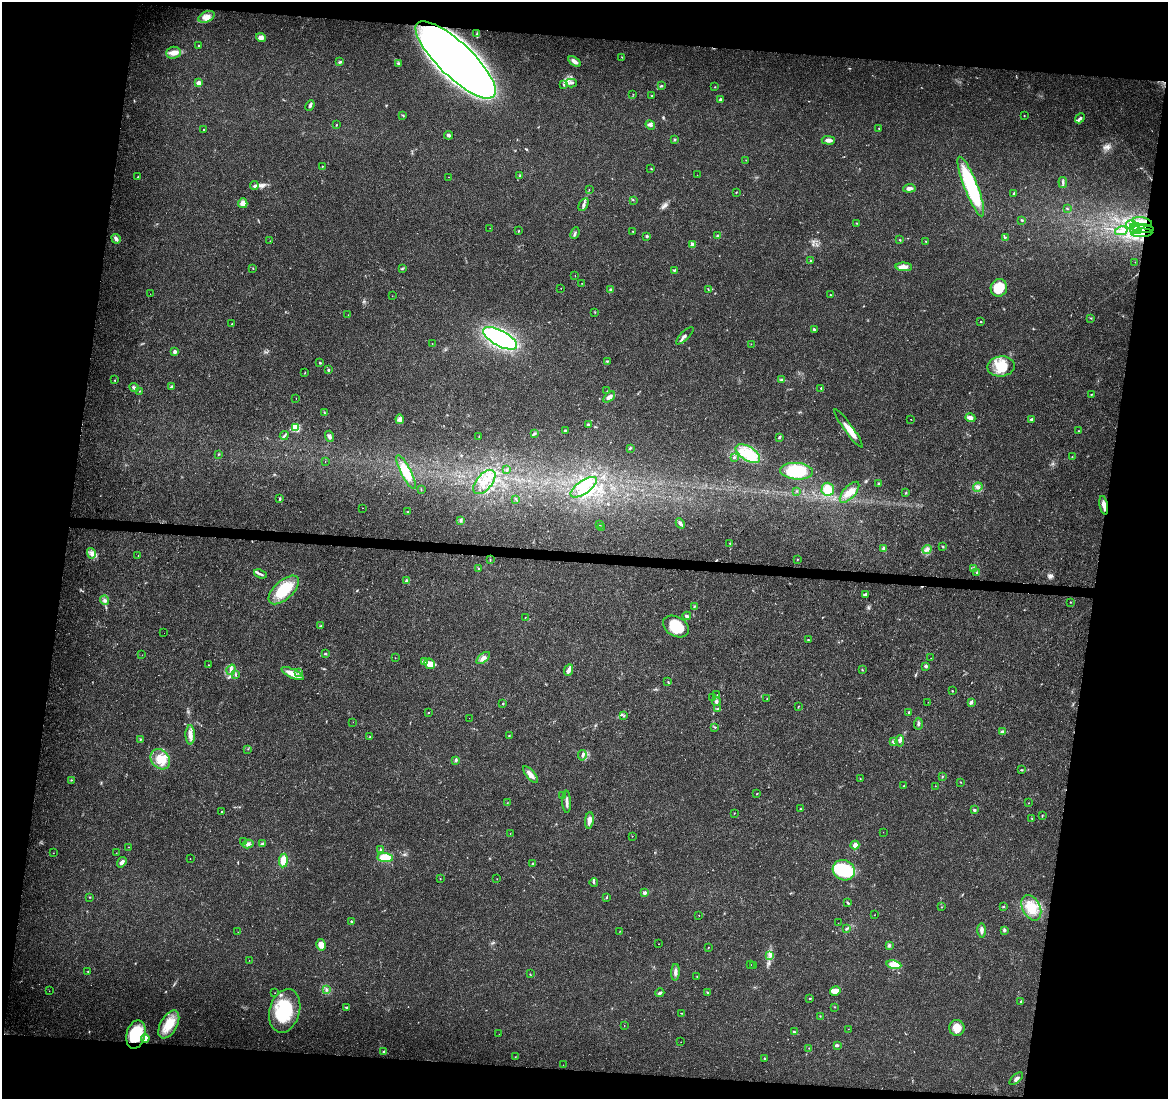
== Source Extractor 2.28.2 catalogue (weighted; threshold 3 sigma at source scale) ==
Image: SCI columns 9-4672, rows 286-4671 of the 4672 x 4898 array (HDU 1 of 3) = the unmasked area's bounding box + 8 px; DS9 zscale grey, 4 x 4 block average (1 PNG px = mean of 4 x 4 image px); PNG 1170 x 1101 px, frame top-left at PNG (2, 2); each listed source drawn as its Kron ellipse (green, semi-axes under 4 px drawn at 4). Shown black and unused: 18% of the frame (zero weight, under 3 of 4 exposures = <1% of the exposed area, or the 3 px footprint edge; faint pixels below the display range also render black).
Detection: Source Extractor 2.28.2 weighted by HDU 2 'WHT'. Background 0.0187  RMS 0.0031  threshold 0.0138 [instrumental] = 3 sigma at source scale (4.5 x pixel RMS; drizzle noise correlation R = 1.50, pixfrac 1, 0.0396/0.0396 arcsec/px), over >= 5 px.
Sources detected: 346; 3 too faint to see at this stretch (4 x 4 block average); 3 inside a brighter object's white glare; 2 cosmic-ray / hot-pixel residue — neither listed nor drawn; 1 coinciding with a brighter row at this scale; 21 inside a brighter listed object's ellipse — not listed separately; the other 316 listed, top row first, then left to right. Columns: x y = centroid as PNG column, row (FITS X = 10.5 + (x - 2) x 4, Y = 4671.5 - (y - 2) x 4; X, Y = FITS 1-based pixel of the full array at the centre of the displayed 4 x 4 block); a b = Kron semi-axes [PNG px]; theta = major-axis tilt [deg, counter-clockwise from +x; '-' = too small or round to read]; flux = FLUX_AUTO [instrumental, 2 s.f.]
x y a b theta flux
206 17 8 5 23 12
477 34 3 2 - 2.5
261 37 5 4 - 9.1
199 45 3 2 - 1.5
173 53 7 6 - 11
622 57 2 2 - 0.53
456 60 53 17 -44 2000
340 62 3 2 - 2.8
574 62 7 3 -34 8.2
398 64 4 2 - 2.3
198 83 2 2 - 21
571 83 5 2 - 3.9
564 85 2 2 - 1.3
661 86 3 2 - 2.1
715 87 2 2 - 0.52
633 94 2 2 - 0.48
652 96 2 2 - 1.3
720 100 3 2 - 3.9
310 105 5 2 - 5.3
403 115 4 2 - 1.5
1024 116 2 2 - 0.93
1080 118 5 3 - 4
337 125 2 2 - 0.98
650 125 5 4 - 4.5
879 128 2 2 - 0.57
204 130 2 2 - 1.4
448 135 4 2 - 5.7
675 139 3 2 - 1.8
828 140 7 3 -2 8.5
746 160 2 2 - 0.43
322 166 2 2 - 0.78
651 169 2 2 - 0.85
697 175 2 2 - 0.34
520 176 2 2 - 0.93
138 177 2 2 - 2.9
449 177 2 2 - 0.34
1063 183 5 2 - 3.1
254 186 4 2 - 2.7
971 186 32 6 -69 160
909 188 6 3 6 6.8
589 189 2 2 - 0.52
736 192 2 2 - 0.65
1014 193 4 2 - 2
633 200 2 2 - 0.53
243 203 5 5 - 10
584 204 7 3 62 4.7
1067 208 2 2 - 1.4
1022 220 3 2 - 1.5
1143 222 9 3 -14 9.3
856 223 2 2 - 0.91
1131 225 4 2 - 2.1
490 228 2 2 - 0.38
1142 228 12 3 -8 13
1136 230 6 2 -4 4.5
519 231 2 2 - 1.1
633 231 2 2 - 0.74
1121 231 6 3 13 6.3
575 233 6 2 67 3
1142 233 10 4 4 16
646 236 3 3 - 2.2
717 236 3 2 - 2.5
1005 237 3 2 - 1.5
116 239 5 4 - 6.6
900 240 3 2 - 1.4
270 241 2 2 - 0.5
926 241 2 2 - 0.89
692 244 3 3 - 7.3
810 261 2 2 - 0.95
1135 262 2 2 - 0.63
904 267 8 3 -3 8.3
253 268 2 2 - 0.69
402 269 2 2 - 0.71
674 270 4 2 - 2
575 276 2 2 - 0.4
582 283 2 2 - 0.57
561 288 2 2 - 0.59
999 288 9 8 - 47
708 289 2 2 - 0.92
611 290 2 2 - 9.2
150 294 2 2 - 0.74
830 295 2 2 - 0.85
392 296 2 2 - 0.38
595 312 2 2 - 0.79
348 315 2 2 - 0.47
1091 318 2 2 - 0.68
981 322 3 2 - 1
232 324 2 2 - 0.63
814 330 3 2 - 2.6
685 336 11 3 44 5.4
500 338 19 7 -28 310
432 343 2 2 - 0.5
751 344 2 2 - 0.55
175 352 2 2 - 16
607 361 3 2 - 1.5
320 363 3 2 - 1.6
1001 366 13 10 8 36
328 370 3 2 - 2.8
305 373 2 2 - 0.71
115 380 3 2 - 1.1
782 380 3 2 - 2
134 387 5 3 - 3.7
172 387 3 2 - 5.4
821 388 2 2 - 1.1
140 391 2 2 - 0.73
607 391 2 2 - 0.59
1091 394 3 2 - 0.88
609 397 7 4 39 8.4
296 399 2 2 - 0.67
325 413 3 2 - 1.1
970 418 5 3 - 9.7
400 419 4 4 - 6.3
911 419 2 2 - 0.51
1031 420 3 2 - 2.7
588 424 3 2 - 2.8
296 428 2 2 - 140
848 428 23 3 -54 26
565 430 2 2 - 1.8
1079 431 2 2 - 1.1
535 433 4 2 - 2.1
284 435 5 2 - 2.6
329 436 6 3 -72 4.3
479 437 2 2 - 1.2
779 437 3 2 - 2.4
630 448 2 2 - 1.4
748 453 13 7 -32 34
218 454 2 2 - 1.3
1072 457 2 2 - 0.82
734 458 2 2 - 1.6
325 461 2 2 - 0.3
507 470 2 2 - 0.74
796 471 16 8 -5 73
406 472 19 5 -63 40
484 482 14 8 49 26
879 483 3 2 - 1.8
584 487 15 6 35 30
978 487 5 4 - 5.5
828 489 6 6 - 39
421 490 2 2 - 0.71
796 491 2 2 - 0.6
849 492 13 6 48 19
906 493 3 2 - 1.4
280 499 3 2 - 2.8
516 499 3 2 - 1.3
1104 505 9 3 -79 10
362 508 2 2 - 0.36
408 512 3 2 - 1.2
461 520 3 3 - 3.4
680 523 5 3 - 4.5
600 524 2 2 - 1.1
601 527 2 2 - 0.41
730 543 2 2 - 1
943 546 2 2 - 0.99
883 548 3 2 - 2.5
927 549 5 3 - 4.7
91 553 5 4 - 6.3
138 555 2 2 - 0.58
797 559 2 2 - 0.74
490 560 3 2 - 0.93
479 568 2 2 - 1.3
973 569 3 2 - 2.3
977 573 2 2 - 2
260 574 7 2 -20 3.9
407 581 4 3 - 4.6
284 590 18 9 42 64
866 595 2 2 - 0.52
105 600 5 3 - 3.8
1070 602 2 2 - 0.72
694 607 4 2 - 1.8
687 616 4 2 - 4.6
525 617 2 2 - 0.53
321 626 3 2 - 1.6
676 627 14 9 -29 52
164 633 2 2 - 5.9
808 640 2 2 - 0.74
325 654 2 2 - 1.9
142 655 2 2 - 0.36
395 658 2 2 - 0.45
483 658 8 3 40 7.1
931 658 2 2 - 0.28
425 661 3 2 - 2
430 664 5 5 - 12
208 665 2 2 - 0.7
926 666 3 3 - 2.8
231 670 5 3 - 5.9
569 670 6 3 67 9.7
862 670 2 2 - 0.94
299 672 3 3 - 2.7
236 674 3 2 - 1.7
293 674 12 4 -26 18
668 682 3 2 - 1
952 691 2 2 - 1.1
717 695 2 2 - 0.47
712 698 2 2 - 0.74
767 699 2 2 - 0.86
716 701 4 4 - 4.2
928 702 2 2 - 0.31
971 702 3 3 - 4.2
503 704 2 2 - 1.4
798 706 2 2 - 0.92
718 709 2 2 - 1.1
909 712 3 2 - 1.7
428 713 2 2 - 0.97
624 716 2 2 - 1.4
469 718 2 2 - 0.23
353 722 2 2 - 0.38
918 724 6 2 87 3.6
715 727 2 2 - 1.1
1002 732 3 3 - 5.6
190 735 9 4 -89 11
509 736 2 2 - 0.87
369 737 3 2 - 1.4
140 739 3 2 - 1.4
900 741 6 4 85 5.4
894 742 4 3 - 3.2
248 749 2 2 - 0.84
582 755 5 3 - 3.3
160 759 11 9 -50 26
456 760 3 2 - 3.5
1022 770 3 2 - 1.2
530 774 10 3 -49 14
942 776 2 2 - 1.4
860 779 2 2 - 0.79
71 780 2 2 - 1.1
960 782 2 2 - 0.77
904 786 2 2 - 0.91
935 786 2 2 - 0.36
757 793 3 2 - 0.95
563 796 3 2 - 1.8
567 802 11 2 -88 8.2
507 803 2 2 - 0.46
1029 803 2 2 - 0.56
801 809 2 2 - 0.92
974 810 2 2 - 7.9
221 811 2 2 - 1
734 813 2 2 - 0.76
1042 816 3 2 - 1.1
1032 819 2 2 - 0.98
589 820 8 3 83 8
883 832 2 2 - 0.23
510 833 2 2 - 0.55
632 836 2 2 - 0.52
243 841 2 2 - 0.36
248 844 5 3 - 5
262 844 4 2 - 2.3
855 845 4 4 - 12
129 847 2 2 - 0.59
380 849 2 2 - 1.6
53 853 2 2 - 0.46
116 853 2 2 - 0.41
385 857 8 4 -5 30
190 859 2 2 - 0.42
283 861 7 4 84 23
122 862 6 3 53 5.7
532 864 2 2 - 1.7
844 870 11 10 - 97
440 879 2 2 - 0.84
497 879 2 2 - 0.69
594 883 4 2 - 2
645 893 2 2 - 19
90 897 2 2 - 0.96
607 898 4 2 - 1.3
848 903 3 2 - 2
942 907 2 2 - 0.68
1003 907 2 2 - 1.2
1031 908 13 8 -63 35
699 915 2 2 - 0.49
874 915 2 2 - 0.41
351 921 2 2 - 3.7
838 923 2 2 - 0.39
846 929 3 2 - 1.7
982 930 7 2 90 7.3
1004 930 4 3 - 2.7
620 931 2 2 - 0.5
238 932 2 2 - 0.29
658 944 2 2 - 0.63
321 945 6 4 -76 15
889 945 4 3 - 3.1
708 948 2 2 - 0.82
770 955 3 2 - 3
249 960 2 2 - 0.29
751 965 2 2 - 0.41
894 965 7 4 -10 24
753 966 2 2 - 0.32
88 971 2 2 - 1.1
675 972 8 3 86 7
530 974 2 2 - 0.88
697 976 2 2 - 0.52
326 990 3 3 - 2.2
49 991 2 2 - 0.29
835 991 5 4 - 17
707 992 3 2 - 1.3
275 993 2 2 - 0.44
660 993 4 3 - 3.1
810 998 2 2 - 1.4
1021 1001 3 2 - 1.1
834 1007 2 2 - 0.76
347 1008 3 2 - 1.8
285 1011 22 15 75 91
682 1013 4 2 - 1.3
820 1016 2 2 - 0.77
169 1024 15 8 60 36
624 1026 2 2 - 0.48
957 1028 8 7 - 23
848 1029 2 2 - 0.41
794 1032 3 2 - 1.8
499 1034 2 2 - 0.26
136 1035 14 9 75 86
145 1038 4 3 - 13
681 1042 2 2 - 0.44
837 1045 4 2 - 2.3
809 1048 2 2 - 0.56
384 1052 4 2 - 2.4
515 1057 2 2 - 0.55
764 1059 2 2 - 0.92
563 1065 2 2 - 0.35
1016 1079 8 3 41 6.3
Overlapping masked pixels (flux is a lower limit): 6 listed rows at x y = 456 60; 1143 222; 1142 228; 1142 233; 1104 505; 136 1035
Diffuse or blended objects may show on this block-average render without a row.